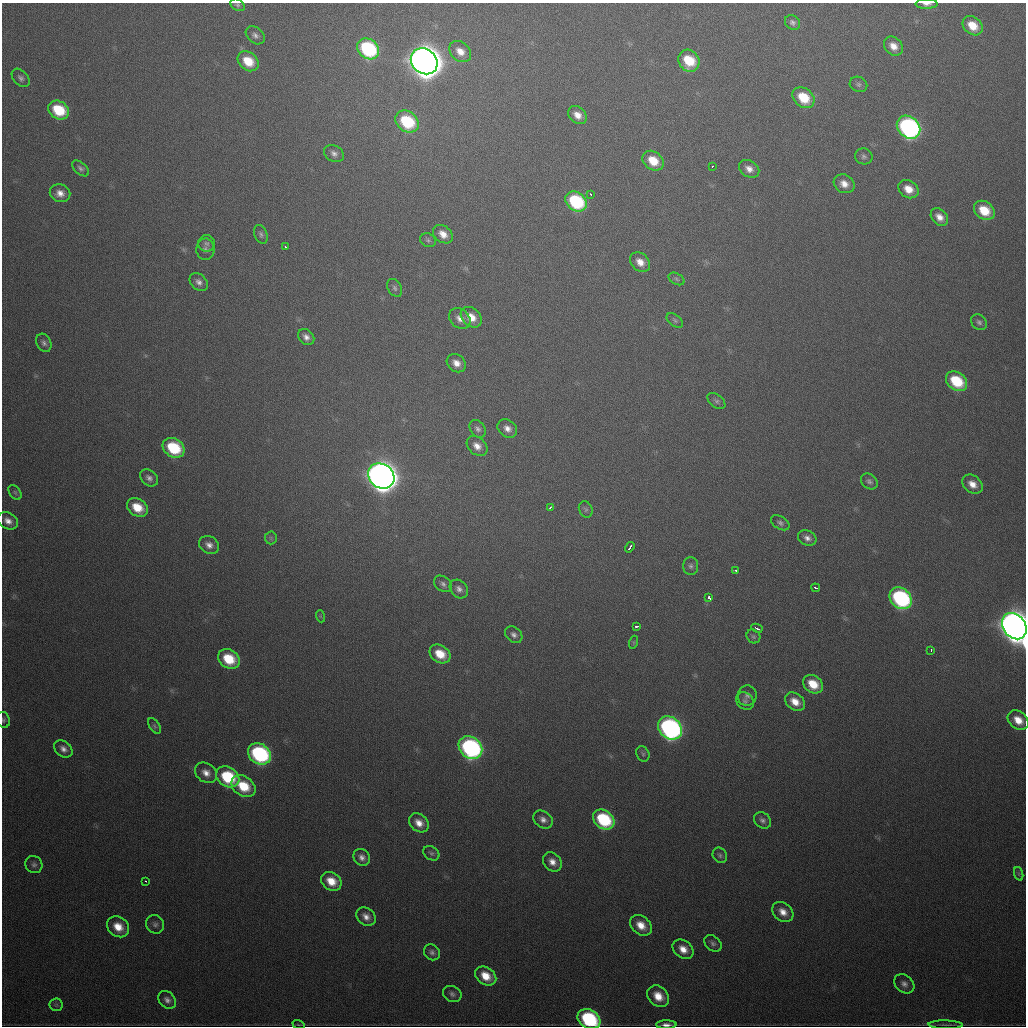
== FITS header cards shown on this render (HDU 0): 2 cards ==
NAXIS1  =                 1024
NAXIS2  =                 1024

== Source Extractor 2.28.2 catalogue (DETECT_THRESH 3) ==
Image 1024 x 1024 px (HDU 0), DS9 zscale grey, 1 PNG px = 1 image px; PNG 1028 x 1028 px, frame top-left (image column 1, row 1024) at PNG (2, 3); each listed source drawn as its Kron ellipse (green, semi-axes under 4 px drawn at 4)
Background 485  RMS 17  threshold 50.5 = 3 sigma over >= 5 px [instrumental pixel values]
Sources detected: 130; all 130 listed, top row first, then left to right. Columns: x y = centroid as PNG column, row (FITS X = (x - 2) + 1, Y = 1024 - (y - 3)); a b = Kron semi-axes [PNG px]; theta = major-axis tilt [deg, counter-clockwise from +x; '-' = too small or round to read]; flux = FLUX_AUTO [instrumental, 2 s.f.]
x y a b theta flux
927 4 11 5 0 5.1e+03
237 5 7 5 -34 2.5e+03
792 22 8 6 -43 3.9e+03
973 26 11 8 -41 2.2e+04
255 35 11 7 -41 4.9e+03
893 46 10 8 -45 1.2e+04
368 49 12 9 -42 1.3e+05
460 51 12 9 -40 1.3e+04
248 61 11 9 -40 2.8e+04
424 61 14 12 -40 2.8e+06
689 61 11 10 - 3.9e+04
21 78 11 7 -47 4.2e+03
858 84 9 7 -24 3.7e+03
803 98 12 9 -41 3.8e+04
59 110 11 8 -32 4.7e+04
577 115 10 8 -41 1.1e+04
407 122 12 10 -39 7.4e+04
908 127 13 10 -41 3.3e+05
334 153 10 8 -28 5.8e+03
864 156 9 8 - 3.6e+03
653 161 11 9 -38 2.6e+04
712 166 3 2 - 1.1e+03
81 168 10 6 -42 3.5e+03
749 169 11 8 -32 8.7e+03
844 184 11 9 -29 1.1e+04
908 189 11 8 -32 1.6e+04
60 193 10 8 -19 9.7e+03
591 194 3 2 - 1.9e+03
576 201 11 9 -38 1.0e+05
984 210 11 8 -38 3.1e+04
939 217 10 7 -47 9.8e+03
261 234 10 6 -69 3.4e+03
443 234 11 8 -38 1.2e+04
428 240 8 6 -25 3.0e+03
207 243 8 8 - 4.2e+03
285 247 3 2 - 1.2e+03
205 249 10 9 - 5.3e+03
640 262 11 8 -42 1.2e+04
676 279 8 5 -28 2.5e+03
199 282 10 7 -44 6.1e+03
395 288 9 6 -59 3.3e+03
471 317 12 9 -42 1.7e+04
460 318 12 9 -41 9.2e+03
675 320 9 5 -38 2.9e+03
979 322 9 7 -41 3.7e+03
306 337 9 7 -43 6.3e+03
44 343 9 7 -63 4.3e+03
456 363 10 8 -38 1.0e+04
956 381 11 8 -39 5.5e+04
716 401 10 6 -38 3.4e+03
507 428 10 8 -37 8.2e+03
478 429 10 7 -52 4.5e+03
477 446 11 8 -41 9.8e+03
174 448 11 9 -34 6.5e+04
381 476 14 11 -39 1.9e+06
149 478 10 7 -39 5.4e+03
869 481 9 7 -40 4.0e+03
972 484 11 8 -39 1.2e+04
15 492 8 5 -54 2.5e+03
137 507 11 8 -33 2.7e+04
550 507 3 2 - 1.7e+03
586 509 8 6 -64 2.8e+03
8 521 11 8 -29 8.7e+03
780 523 10 6 -31 3.7e+03
271 538 6 6 - 2.2e+03
807 538 9 7 -29 6.1e+03
209 545 10 8 -31 7.7e+03
630 547 5 2 - 4.1e+03
691 566 9 7 -89 4.2e+03
736 570 3 3 - 3.3e+03
443 584 10 7 -37 4.5e+03
816 588 4 2 - 2.2e+03
459 589 10 8 -46 6.2e+03
709 598 4 3 - 9.4e+03
901 598 12 9 -42 1.9e+05
320 616 6 4 -71 1.6e+03
636 626 4 3 - 3.4e+03
1014 626 14 11 -53 2.2e+06
757 628 6 3 -27 4.6e+03
514 635 9 7 -40 5.0e+03
753 636 7 6 - 2.6e+03
634 642 6 4 72 1.7e+03
931 650 3 2 - 3.0e+03
440 654 11 8 -34 2.5e+04
229 659 11 9 -32 4.0e+04
813 684 11 8 -35 2.6e+04
747 696 10 9 - 5.1e+03
745 701 9 8 - 4.2e+03
795 702 11 8 -37 1.5e+04
3 720 8 6 -75 2.7e+03
1018 720 11 8 -39 1.7e+04
154 726 9 5 -57 2.4e+03
670 728 13 10 -42 3.8e+05
470 748 13 10 -40 2.8e+05
63 749 10 7 -39 6.8e+03
259 754 12 10 -35 1.7e+05
643 754 8 6 -64 2.6e+03
206 773 12 9 -36 1.0e+04
228 777 12 9 -35 6.8e+04
243 786 13 9 -34 3.7e+04
543 820 10 8 -35 6.9e+03
604 820 11 9 -38 9.0e+04
762 820 9 7 -40 4.5e+03
419 823 11 8 -39 1.2e+04
431 853 8 6 -33 3.0e+03
720 855 8 6 -57 3.3e+03
362 857 9 8 - 6.4e+03
552 862 10 8 -47 1.0e+04
34 865 9 8 - 4.1e+03
1019 874 7 4 -72 2.0e+03
145 881 3 2 - 3.2e+03
331 881 11 8 -33 2.0e+04
783 912 12 9 -39 1.2e+04
366 917 10 8 -40 8.4e+03
155 924 9 8 - 4.6e+03
641 925 12 9 -42 1.7e+04
118 927 12 9 -37 1.9e+04
713 943 10 7 -40 3.8e+03
683 949 11 8 -37 1.4e+04
432 952 8 7 - 4.1e+03
486 976 11 8 -36 2.1e+04
904 984 11 8 -40 6.1e+03
452 994 10 7 -30 4.2e+03
658 996 12 9 -44 1.9e+04
167 1000 10 7 -48 5.9e+03
56 1005 6 6 - 2.6e+03
589 1019 12 9 -31 1.2e+05
298 1025 6 3 -19 1.1e+03
666 1025 10 4 0 5.8e+03
946 1025 17 3 -1 2.7e+03
At the frame edge (FLAGS 8, measured only in part): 6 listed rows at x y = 927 4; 237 5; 1014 626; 3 720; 589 1019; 666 1025